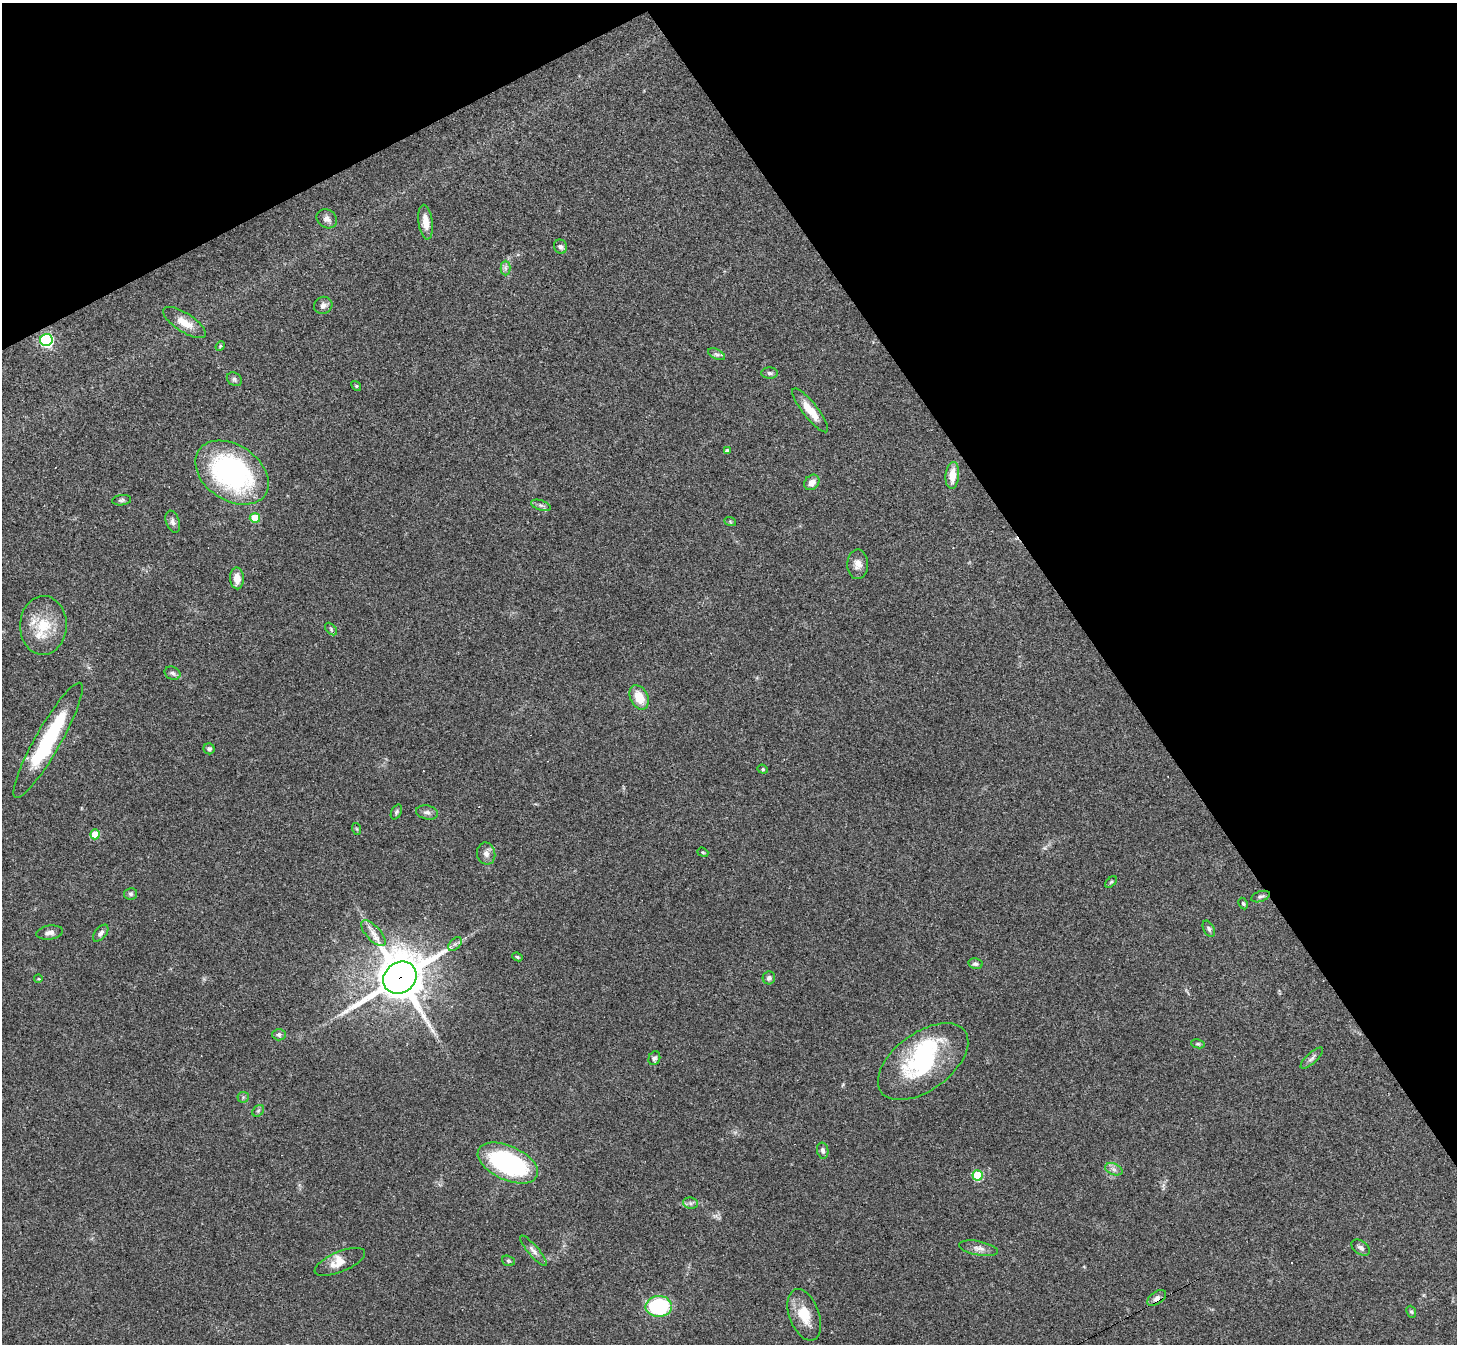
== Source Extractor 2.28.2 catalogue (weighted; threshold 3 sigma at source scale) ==
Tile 3 of 4 x 4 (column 3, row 1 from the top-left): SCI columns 2910-4364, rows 4180-5521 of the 5818 x 5810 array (HDU 1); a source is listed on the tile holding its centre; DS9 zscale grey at full resolution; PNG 1459 x 1346 px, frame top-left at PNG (2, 3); each listed source drawn as its Kron ellipse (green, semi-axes under 4 px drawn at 4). Shown black and unused: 30% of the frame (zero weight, under 3 of 4 exposures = <1% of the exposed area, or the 3 px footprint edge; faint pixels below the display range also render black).
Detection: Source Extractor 2.28.2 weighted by HDU 2 'WHT'; one run over the whole footprint, this tile lists its part. Background 0.0538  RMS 0.0051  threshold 0.0228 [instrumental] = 3 sigma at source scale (4.5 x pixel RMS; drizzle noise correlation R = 1.50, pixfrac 1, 0.05/0.05 arcsec/px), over >= 5 px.
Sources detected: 80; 1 inside a brighter object's white glare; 3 cosmic-ray / hot-pixel residue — neither listed nor drawn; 4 inside a brighter listed object's ellipse — not listed separately; the other 72 listed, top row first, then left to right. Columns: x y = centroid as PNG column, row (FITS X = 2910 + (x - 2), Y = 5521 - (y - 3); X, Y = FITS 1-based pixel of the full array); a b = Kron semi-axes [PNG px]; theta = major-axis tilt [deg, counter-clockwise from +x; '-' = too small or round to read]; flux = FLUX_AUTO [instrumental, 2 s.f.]
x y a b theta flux
327 219 11 9 -36 2.5
426 222 17 7 -83 5.5
560 247 7 6 - 1.4
505 268 7 5 -90 1.3
323 305 9 8 - 2.3
184 323 25 9 -33 8
46 340 6 6 - 90
220 346 5 4 - 0.57
716 354 9 5 -26 1.2
770 373 8 5 -1 1.2
234 379 8 6 -34 1.2
356 386 5 4 - 0.68
810 410 27 7 -51 8.6
727 451 4 4 - 1.5
232 473 40 27 -34 97
952 475 13 6 85 7.6
812 482 8 7 - 3.7
122 500 9 5 6 1.1
541 505 10 5 -18 1.3
255 518 5 5 - 12
730 521 6 4 -20 0.59
173 522 11 6 -70 1.9
858 564 15 10 89 3.7
237 578 11 7 -88 5.5
43 625 29 23 88 17
331 629 7 4 -47 0.9
172 673 8 6 -22 1.5
639 697 13 8 -65 9.3
48 740 66 12 60 46
209 749 5 5 - 1.3
763 769 5 4 - 0.67
396 812 8 5 62 0.96
427 812 11 7 -13 2
357 829 6 4 -71 0.62
95 834 5 5 - 12
703 852 6 4 -21 0.69
486 854 11 9 -78 2.8
1111 882 7 4 44 0.69
131 894 6 6 - 0.96
1260 897 10 5 19 1.2
1243 903 6 4 -63 0.7
1209 929 9 5 -61 1.2
50 933 13 7 8 2.6
101 933 10 5 49 1.8
373 933 16 7 -48 3.8
455 944 8 5 44 1.3
517 957 5 4 - 0.66
975 964 7 5 -11 1.3
400 978 17 15 37 2000
769 978 6 6 - 1.4
38 979 4 3 - 0.45
279 1035 6 6 - 1.2
1198 1044 7 4 -9 0.8
654 1058 7 5 66 1.2
1312 1058 14 5 43 1.7
923 1062 52 28 36 55
243 1097 5 5 - 0.81
258 1111 6 5 - 0.94
823 1151 8 5 -80 1.5
508 1163 32 17 -25 72
1114 1169 9 5 -20 1.8
978 1175 5 5 - 29
690 1203 8 5 -12 1.4
979 1248 20 7 -11 3.3
1361 1248 10 6 -36 1.8
533 1251 19 5 -49 2.4
508 1261 6 5 - 0.73
340 1262 27 10 23 5.8
1157 1298 11 6 36 2.3
659 1306 13 10 2 43
1411 1312 6 4 -66 0.76
804 1315 27 15 -69 11
Overlapping masked pixels (flux is a lower limit): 2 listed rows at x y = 400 978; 1157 1298